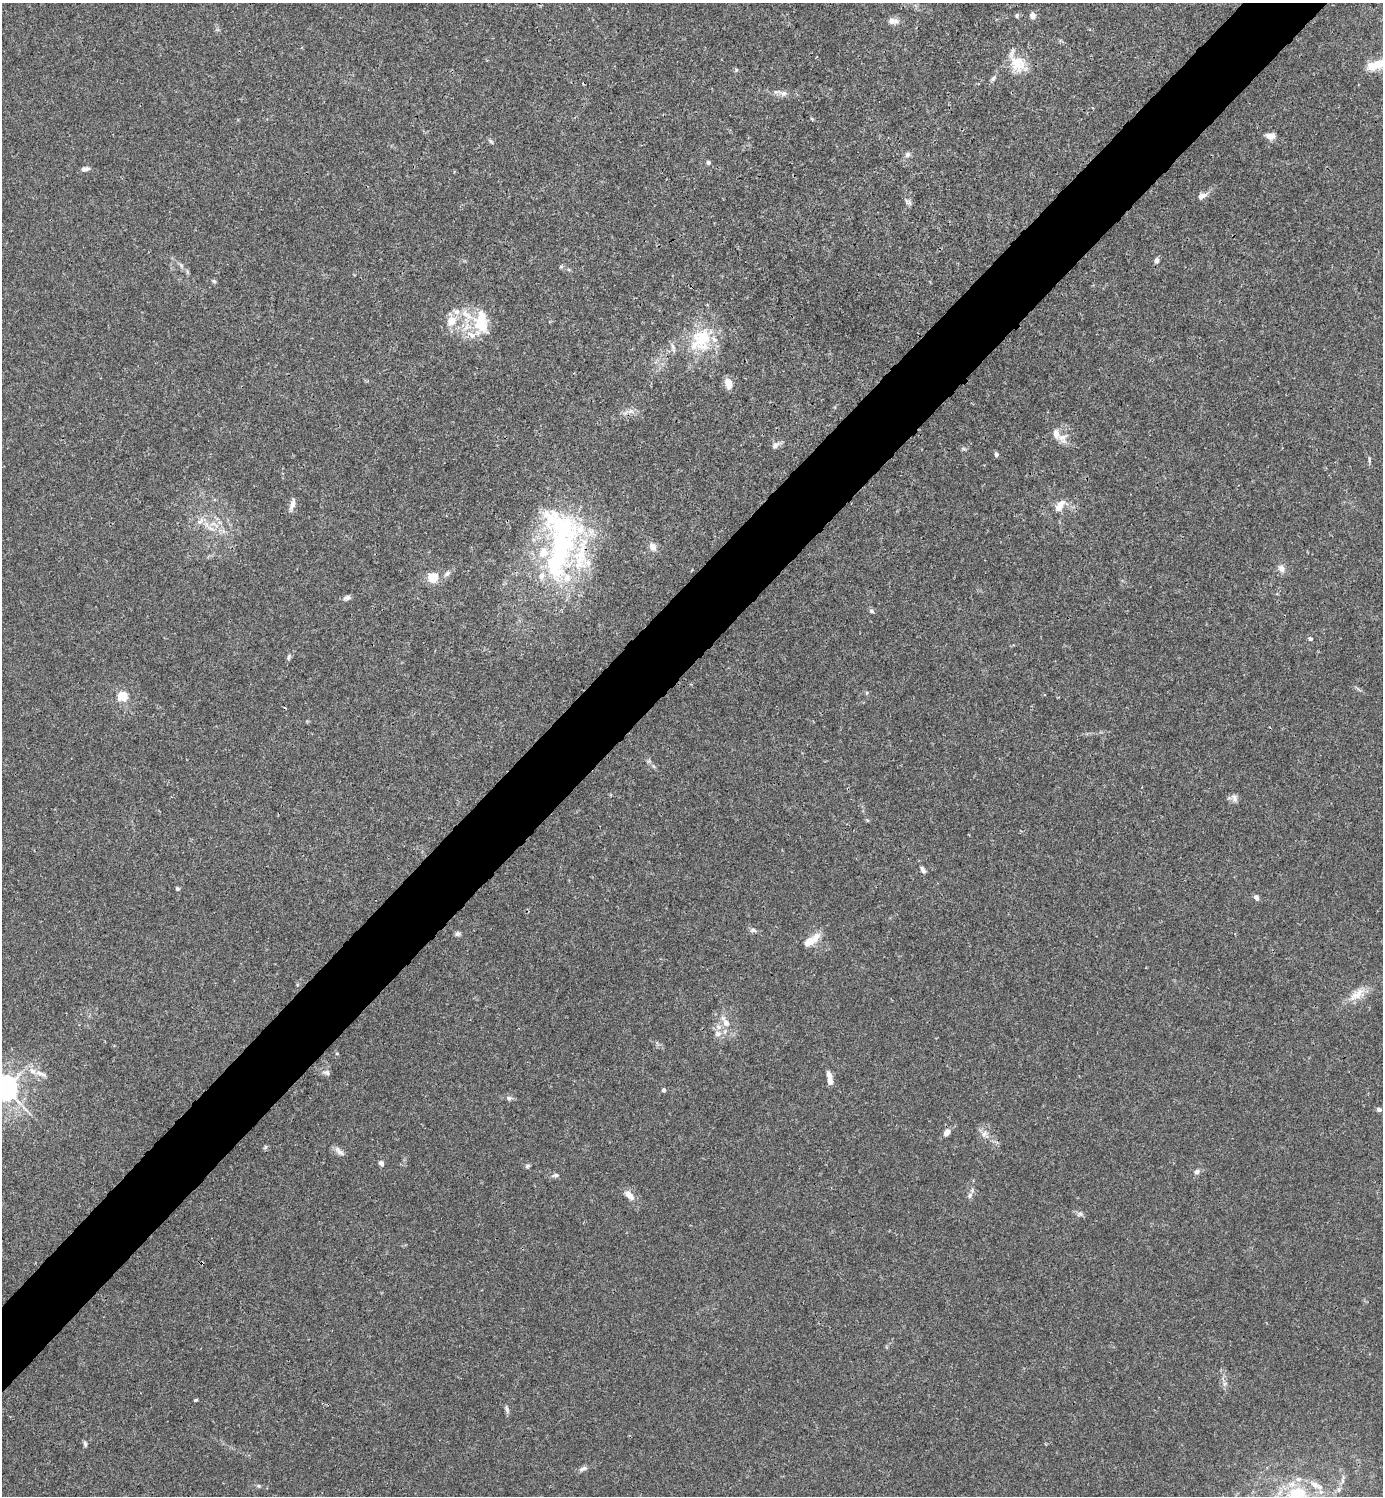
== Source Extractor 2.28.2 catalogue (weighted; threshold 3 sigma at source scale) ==
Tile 10 of 4 x 4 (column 2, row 3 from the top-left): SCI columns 1681-3061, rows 1495-2988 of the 5981 x 5982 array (HDU 1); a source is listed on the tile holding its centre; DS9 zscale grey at full resolution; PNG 1385 x 1498 px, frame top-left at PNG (2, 3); no overlay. Shown black and unused: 5% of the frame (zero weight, under 3 of 4 exposures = <1% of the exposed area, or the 3 px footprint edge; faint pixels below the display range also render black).
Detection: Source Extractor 2.28.2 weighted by HDU 2 'WHT'; one run over the whole footprint, this tile lists its part. Background 0.015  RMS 0.0022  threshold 0.00979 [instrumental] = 3 sigma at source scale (4.5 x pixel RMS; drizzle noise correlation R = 1.50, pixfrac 1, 0.05/0.05 arcsec/px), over >= 5 px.
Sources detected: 97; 1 cosmic-ray / hot-pixel residue — not listed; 16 inside a brighter listed object's ellipse — not listed separately; the other 80 listed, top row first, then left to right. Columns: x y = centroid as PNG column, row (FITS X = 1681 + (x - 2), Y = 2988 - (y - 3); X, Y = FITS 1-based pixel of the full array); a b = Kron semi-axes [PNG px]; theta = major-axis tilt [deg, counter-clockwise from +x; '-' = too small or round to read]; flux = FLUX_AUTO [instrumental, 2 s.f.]
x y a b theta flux
1017 16 6 5 - 0.36
1033 16 7 6 - 1.2
892 21 12 7 -2 1.6
1017 63 27 17 -57 5.4
1376 65 27 12 17 4.6
736 70 6 5 - 0.34
993 78 10 5 44 0.6
783 93 10 7 1 1
1270 136 10 7 -2 1.5
491 142 10 3 -50 0.35
907 155 7 7 - 0.71
708 162 6 5 - 0.42
85 169 10 5 7 0.87
1202 196 13 7 27 1.3
909 203 10 5 -61 0.6
1156 261 7 5 78 0.72
181 265 9 4 -54 0.55
214 281 7 4 -27 0.34
451 321 15 12 52 3.2
481 322 31 18 89 8.3
701 340 39 28 55 12
728 383 12 7 -74 2.3
629 411 19 6 14 1.4
1062 437 17 14 -56 2.5
775 445 11 7 40 0.96
996 455 5 4 - 0.55
1369 460 8 3 -89 0.36
292 504 14 6 72 1.3
1060 505 18 8 56 2.1
211 528 14 5 -25 1.3
560 543 102 39 88 54
652 547 11 9 -59 1.4
1282 568 10 8 -58 1.2
447 573 9 6 39 0.76
433 578 5 5 - 15
347 598 10 6 15 0.78
871 611 7 5 -29 0.42
1310 639 6 5 - 0.47
289 657 8 5 78 0.47
122 696 16 15 - 3
649 761 6 5 - 0.34
653 766 6 4 -70 0.32
1234 798 12 7 -54 0.87
867 820 6 3 -71 0.22
923 870 8 5 -62 0.75
177 889 5 5 - 0.34
1256 897 8 5 -66 0.71
753 930 7 5 -17 0.58
458 934 8 6 16 0.54
816 937 14 9 58 2.3
1357 994 28 11 42 3.3
725 1022 19 8 -59 2.4
718 1034 9 9 - 1.2
32 1071 10 8 -38 1.5
327 1073 10 6 -9 0.7
829 1075 10 6 -70 1.2
830 1081 6 5 - 1.4
5 1088 9 8 - 230
664 1090 5 4 - 0.45
509 1098 8 6 0 0.56
1379 1109 5 4 - 0.52
947 1132 9 6 44 1.3
985 1134 13 8 -46 1.4
265 1147 7 5 60 0.33
339 1151 17 6 -43 1.1
381 1163 7 5 -64 0.78
527 1166 7 5 17 0.39
1197 1172 7 6 - 0.65
555 1175 9 5 7 0.56
629 1195 13 7 -46 2
970 1195 8 7 - 0.73
1080 1214 8 6 26 0.56
196 1400 4 3 - 0.28
507 1409 11 5 -69 0.58
85 1444 8 4 -75 0.44
583 1469 12 6 28 0.78
1343 1479 12 4 82 0.67
259 1486 7 5 -12 0.34
1338 1490 7 7 - 0.68
1297 1494 27 17 10 11
Isophote crosses this tile's border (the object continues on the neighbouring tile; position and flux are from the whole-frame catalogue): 3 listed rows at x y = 1376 65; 5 1088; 1297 1494